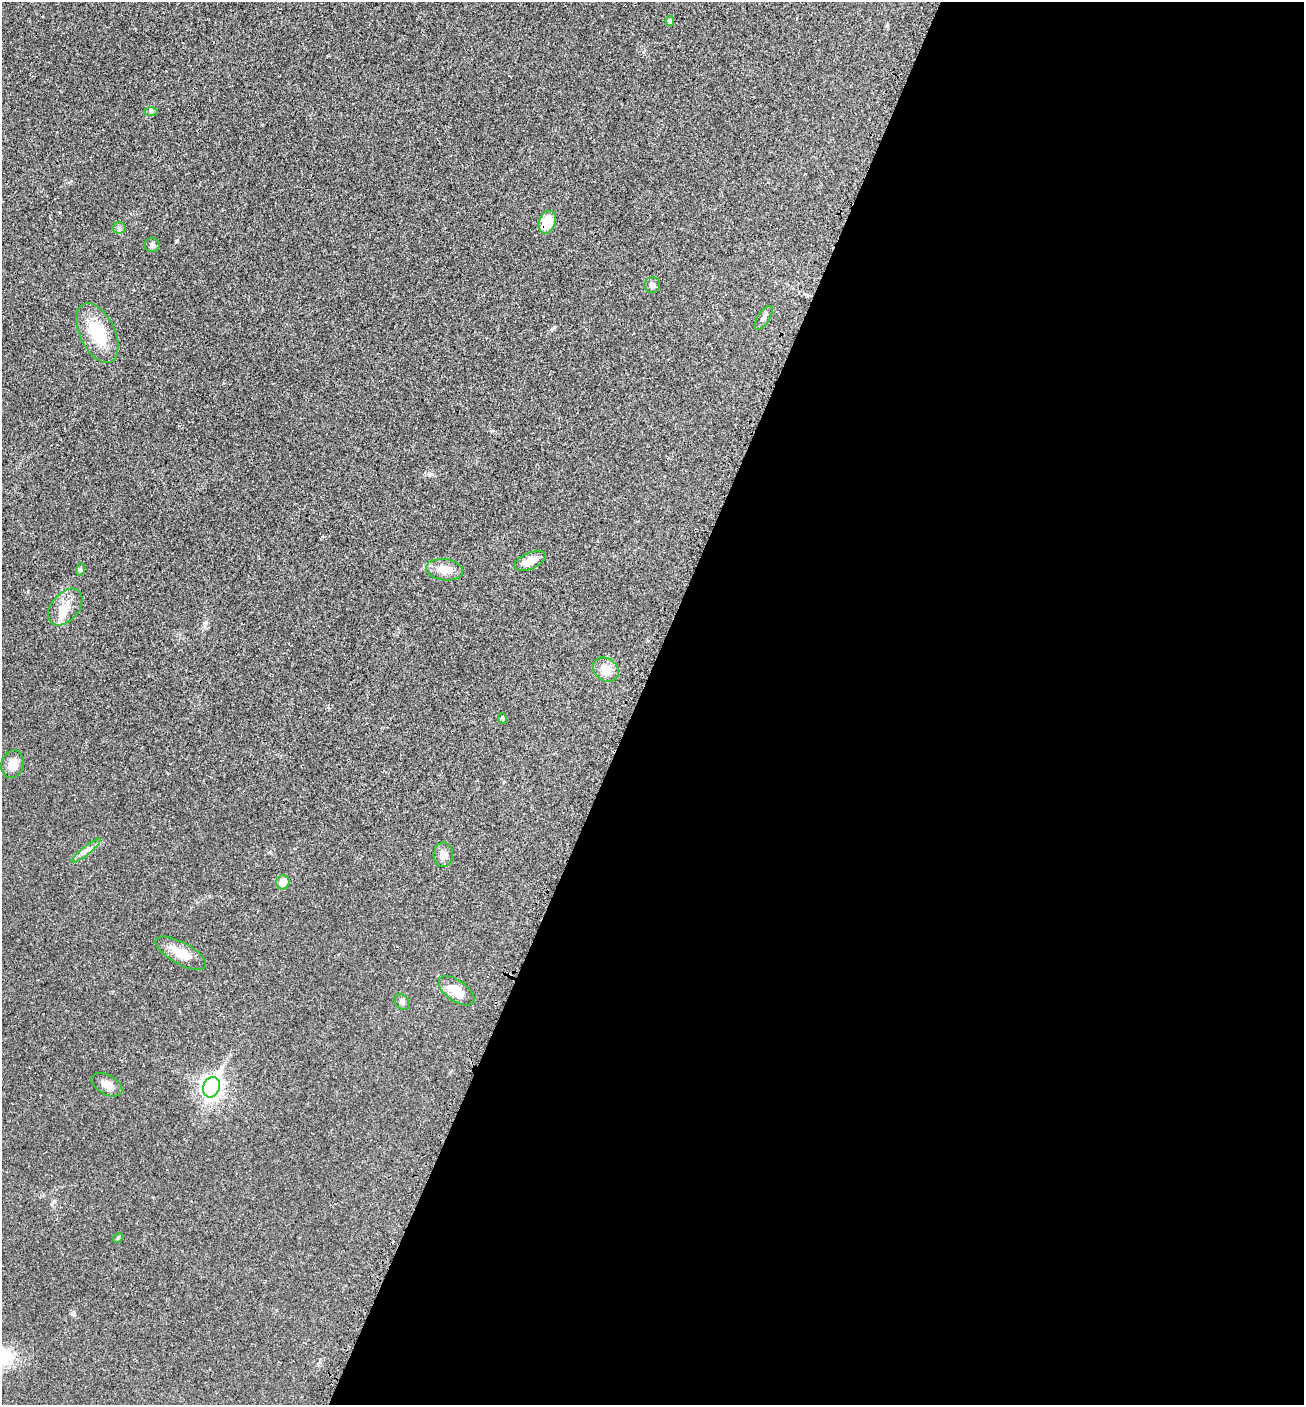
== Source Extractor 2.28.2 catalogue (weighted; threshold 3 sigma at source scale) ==
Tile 12 of 4 x 4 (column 4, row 3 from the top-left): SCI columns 4142-5443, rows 1509-2911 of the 5815 x 5821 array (HDU 1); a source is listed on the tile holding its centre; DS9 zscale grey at full resolution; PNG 1306 x 1407 px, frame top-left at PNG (2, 2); each listed source drawn as its Kron ellipse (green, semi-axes under 4 px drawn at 4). Shown black and unused: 51% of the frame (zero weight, under 3 of 4 exposures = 8% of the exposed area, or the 3 px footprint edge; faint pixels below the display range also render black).
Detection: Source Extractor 2.28.2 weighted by HDU 2 'WHT'; one run over the whole footprint, this tile lists its part. Background 0.0234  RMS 0.0035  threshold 0.0157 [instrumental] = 3 sigma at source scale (4.5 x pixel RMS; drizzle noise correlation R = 1.50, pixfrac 1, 0.05/0.05 arcsec/px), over >= 5 px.
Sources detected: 24; all 24 listed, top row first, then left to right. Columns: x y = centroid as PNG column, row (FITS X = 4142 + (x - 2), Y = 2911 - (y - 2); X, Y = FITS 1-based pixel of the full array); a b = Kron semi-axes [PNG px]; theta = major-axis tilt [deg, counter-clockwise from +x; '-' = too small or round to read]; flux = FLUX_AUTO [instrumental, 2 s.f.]
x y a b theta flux
670 21 5 4 - 0.66
151 112 7 4 0 0.59
547 222 12 8 70 7.6
119 228 6 6 - 0.72
152 245 7 7 - 1
652 285 8 8 - 1.3
764 318 13 6 57 1.3
97 333 32 17 -64 14
530 561 17 8 23 3.7
81 569 6 4 72 0.49
444 570 18 10 -7 4.4
65 607 21 13 49 5.3
606 670 14 11 -36 3.9
502 719 5 4 - 0.44
13 764 14 11 73 3.9
86 850 18 4 39 1.6
443 855 12 9 89 2.3
283 882 7 6 - 3.4
181 953 28 11 -29 6
456 991 20 10 -36 5.8
402 1002 9 6 -47 0.97
107 1085 17 9 -29 2.6
211 1087 10 8 66 170
118 1238 5 4 - 0.41
Overlapping masked pixels (flux is a lower limit): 1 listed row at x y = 547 222
Unlisted compact peaks at least as high as the median listed source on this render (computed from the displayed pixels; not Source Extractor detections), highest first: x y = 176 241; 429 474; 554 327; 73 1314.